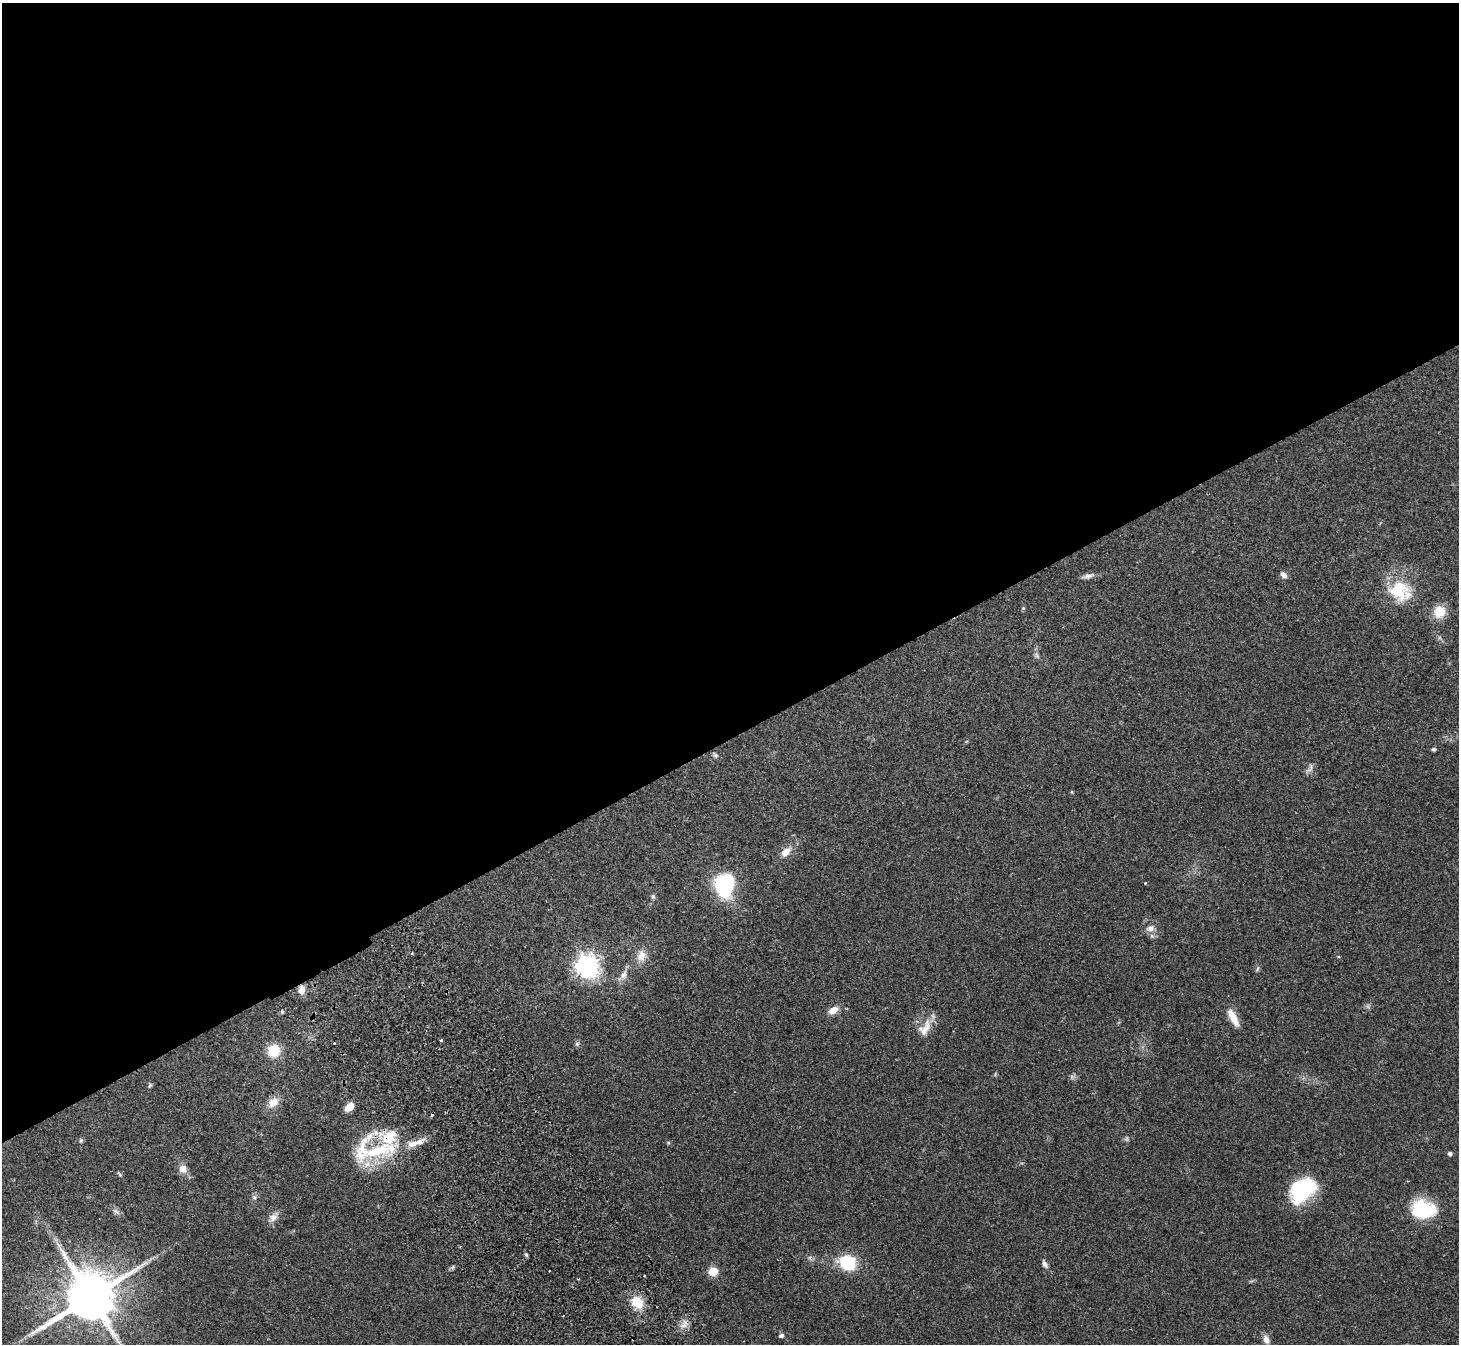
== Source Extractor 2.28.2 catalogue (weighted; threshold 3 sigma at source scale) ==
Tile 2 of 4 x 4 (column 2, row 1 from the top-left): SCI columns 1509-2965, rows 4221-5562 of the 5934 x 5893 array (HDU 1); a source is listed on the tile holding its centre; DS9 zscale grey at full resolution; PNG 1461 x 1346 px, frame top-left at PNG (2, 3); no overlay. Shown black and unused: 55% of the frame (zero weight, under 2 of 3 exposures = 3% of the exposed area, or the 3 px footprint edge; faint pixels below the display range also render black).
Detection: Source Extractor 2.28.2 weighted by HDU 2 'WHT'; one run over the whole footprint, this tile lists its part. Background 0.141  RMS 0.0088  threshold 0.0394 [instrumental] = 3 sigma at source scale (4.5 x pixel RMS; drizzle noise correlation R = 1.50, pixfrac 1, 0.05/0.05 arcsec/px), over >= 5 px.
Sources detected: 60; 1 too faint to see at this stretch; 1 inside a brighter object's white glare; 1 cosmic-ray / hot-pixel residue — not listed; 5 inside a brighter listed object's ellipse — not listed separately; the other 52 listed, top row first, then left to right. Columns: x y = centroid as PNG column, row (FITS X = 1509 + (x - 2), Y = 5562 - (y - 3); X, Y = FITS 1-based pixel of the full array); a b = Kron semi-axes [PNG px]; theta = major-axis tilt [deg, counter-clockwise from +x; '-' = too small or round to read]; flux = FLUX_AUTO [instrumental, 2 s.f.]
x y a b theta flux
1283 575 9 7 -47 3.6
1088 576 17 6 15 4
1399 590 32 28 -21 38
1439 612 15 13 65 15
1037 656 10 5 -64 2.3
1434 749 4 4 - 1.8
715 755 10 5 -44 1.9
1310 768 15 6 64 3.3
1072 792 4 4 - 0.85
786 852 14 8 42 7.9
725 884 26 20 86 64
653 896 6 5 - 1.5
1150 928 12 9 15 5.7
641 956 16 12 72 9.2
588 966 8 8 - 660
1257 969 9 3 61 1.4
623 975 19 8 52 6.5
301 990 9 7 84 7
833 1010 13 8 29 7.6
1233 1017 23 8 -62 12
925 1028 26 14 60 13
441 1040 3 3 - 3.8
334 1043 2 2 - 0.81
577 1044 6 5 - 1.5
274 1051 14 14 - 18
1072 1077 7 6 - 1.9
150 1085 7 5 72 1.4
273 1102 15 11 38 9
349 1107 10 6 38 10
81 1141 7 5 69 1.4
668 1143 5 3 - 0.84
379 1151 52 14 14 52
1450 1153 4 4 - 2.4
183 1169 9 8 - 7.1
119 1174 8 3 -56 1.1
1303 1191 29 20 55 58
254 1197 7 5 46 2
1424 1209 28 19 -9 46
116 1212 12 5 -32 3
273 1217 17 9 45 5.9
59 1245 8 4 -37 2.6
526 1254 5 3 - 0.97
847 1263 18 14 -28 39
1045 1264 12 6 -62 3
713 1271 5 5 - 33
644 1276 3 2 - 1.2
90 1297 16 13 32 5500
637 1302 15 12 -41 18
684 1325 10 7 18 5
781 1335 7 5 19 2.2
633 1339 3 2 - 0.59
1266 1339 12 8 -68 5.2
Overlapping masked pixels (flux is a lower limit): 2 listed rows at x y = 301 990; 633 1339
Isophote crosses this tile's border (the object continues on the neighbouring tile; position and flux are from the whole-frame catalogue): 1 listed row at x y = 90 1297
Unlisted compact peaks at least as high as the median listed source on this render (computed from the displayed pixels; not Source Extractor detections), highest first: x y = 282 1011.